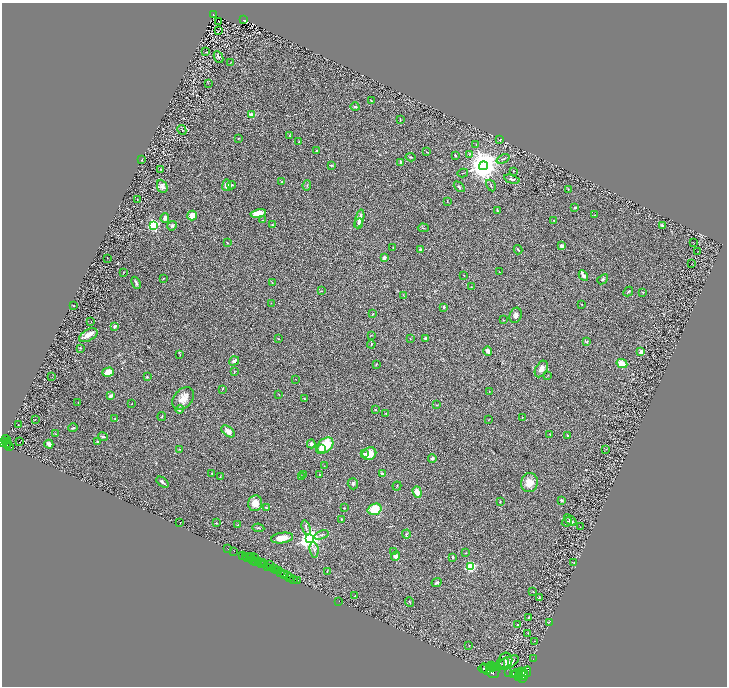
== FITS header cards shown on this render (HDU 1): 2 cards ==
NAXIS1  =                 1449
NAXIS2  =                 1368

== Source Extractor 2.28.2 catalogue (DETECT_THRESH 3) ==
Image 1449 x 1368 px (HDU 1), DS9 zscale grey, zoomed out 1/2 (1 PNG px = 2 x 2 image px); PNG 729 x 688 px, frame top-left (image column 1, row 1367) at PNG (2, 3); each listed source drawn as its Kron ellipse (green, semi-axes under 4 px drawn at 4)
Background 0.645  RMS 0.03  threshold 0.0914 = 3 sigma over >= 5 px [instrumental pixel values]
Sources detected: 291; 43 cannot appear on this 1/2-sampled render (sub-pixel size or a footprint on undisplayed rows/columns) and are neither listed nor drawn; the other 248 listed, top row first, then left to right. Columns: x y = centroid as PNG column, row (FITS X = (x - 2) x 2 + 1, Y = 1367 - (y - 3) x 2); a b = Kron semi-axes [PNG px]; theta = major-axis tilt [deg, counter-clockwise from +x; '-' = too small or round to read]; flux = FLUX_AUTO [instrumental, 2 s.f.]
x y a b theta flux
213 14 3 2 - 80
244 20 3 2 - 71
218 21 2 1 - 2.5
218 31 2 1 - 31
206 52 2 2 - 54
218 57 6 4 -64 11
231 62 3 2 - 2.5
208 83 3 2 - 2.1
371 100 2 2 - 8.5
355 107 4 3 - 8.4
252 115 2 2 - 130
400 119 4 2 - 4.1
182 130 5 2 - 3.1
290 135 2 2 - 2.5
238 138 3 2 - 2.5
499 140 4 2 - 2.7
299 141 2 1 - 2.1
476 145 4 2 - 3.3
317 150 3 2 - 5
427 152 3 2 - 3.3
469 154 4 2 - 3.5
455 155 3 2 - 6.3
411 157 5 2 - 5.1
503 159 7 2 23 5.2
142 160 3 2 - 2.7
400 162 3 2 - 12
332 165 4 2 - 5.1
483 166 4 4 - 13000
160 169 4 1 - 1.6
514 171 2 2 - 5.5
463 173 5 2 - 3.4
512 179 8 3 -15 14
282 182 3 2 - 2.8
227 185 6 4 83 30
231 185 4 3 - 7.3
307 185 5 2 - 5.1
491 185 6 1 -62 4.2
162 186 7 5 -65 23
459 187 6 3 -44 7.3
568 190 2 2 - 2.4
137 200 4 1 - 1.9
447 202 3 2 - 2.8
575 207 3 3 - 8.3
497 210 4 2 - 5
258 213 8 4 11 70
192 215 5 4 - 56
594 215 2 1 - 3.2
165 218 4 4 - 20
359 219 9 3 75 45
263 220 3 1 - 2.1
554 220 2 2 - 7.4
359 223 5 2 - 11
154 225 3 3 - 1100
273 225 4 2 - 5
662 225 2 2 - 37
172 226 5 4 - 11
423 228 5 2 - 4.2
227 243 2 1 - 3.8
694 243 2 1 - 1.5
561 246 2 2 - 71
393 247 4 2 - 3.3
421 250 3 2 - 15
518 250 5 2 - 4.8
698 251 2 1 - 18
107 258 2 1 - 1.3
384 258 4 3 - 16
691 263 2 1 - 34
124 272 4 2 - 2.7
500 272 2 2 - 2.2
464 275 2 1 - 2.1
583 275 5 2 - 43
163 278 3 2 - 3
603 279 6 3 40 8.2
136 283 6 4 -66 10
272 283 2 2 - 2.4
471 287 2 2 - 2.4
321 291 3 2 - 4.1
628 292 5 2 - 6.2
643 292 2 2 - 3.6
404 295 4 2 - 3.2
271 303 2 2 - 2
582 304 2 1 - 2.1
74 306 2 2 - 4.3
443 307 3 3 - 7
372 314 2 2 - 4.9
516 315 8 6 71 24
503 320 2 2 - 2.2
91 322 2 1 - 1.9
115 326 2 2 - 36
88 335 10 5 29 36
371 335 3 2 - 2.6
425 338 2 2 - 26
278 339 2 2 - 2.2
410 339 2 2 - 1.7
586 342 4 3 - 5.4
371 344 4 3 - 6.2
80 348 3 2 - 5
488 351 4 3 - 20
641 352 4 3 - 30
180 355 2 2 - 1.8
234 361 5 4 - 21
622 363 5 4 - 65
376 364 2 2 - 8
541 369 9 5 61 33
108 372 6 4 17 65
234 372 3 2 - 3.4
548 375 2 2 - 2.4
52 377 2 1 - 1.1
147 377 2 2 - 7.8
296 379 2 1 - 1.4
222 389 3 2 - 2.3
489 392 2 1 - 1.4
279 394 3 2 - 2.3
111 396 4 2 - 22
183 398 13 9 48 58
304 398 3 3 - 3.4
78 402 2 2 - 1.8
132 403 2 1 - 1.6
437 405 2 2 - 7
179 409 4 3 - 14
375 410 3 2 - 3.3
386 414 3 2 - 3
162 416 4 2 - 4.1
522 418 2 2 - 2.4
35 419 2 1 - 1.7
115 419 3 2 - 3.2
488 420 3 2 - 2
18 425 2 1 - 1.4
73 428 5 3 - 11
228 431 7 4 -40 39
56 434 3 2 - 3.7
550 435 3 2 - 2.9
567 436 3 2 - 2.7
103 437 5 3 - 10
6 440 4 3 - 620
6 442 4 2 - 710
20 442 2 1 - 2.9
97 442 4 3 - 6.5
3 443 2 2 - 1000
7 443 3 1 - 130
49 444 4 3 - 25
311 444 4 3 - 14
7 445 2 2 - 290
325 446 10 6 41 190
9 447 3 2 - 340
322 448 3 2 - 64
179 449 3 2 - 2.8
606 449 2 1 - 1.7
364 454 3 3 - 4.1
369 454 7 6 - 70
432 458 4 3 - 11
324 466 2 1 - 1.9
212 473 2 2 - 4.7
304 474 3 2 - 3.8
319 474 2 2 - 3.9
382 474 4 3 - 15
301 476 3 3 - 6.3
220 477 3 2 - 2.4
162 482 7 2 -40 13
529 483 9 8 - 70
353 484 5 5 - 12
397 486 4 2 - 3.2
417 492 6 3 -72 50
561 500 3 3 - 12
500 501 3 2 - 4.2
255 503 8 7 - 62
266 508 3 2 - 5.3
344 508 2 2 - 3.2
375 509 7 5 18 150
341 519 2 2 - 3.9
570 520 7 3 -37 14
567 522 5 2 - 9.2
180 523 2 1 - 18
216 523 2 2 - 2.7
238 525 3 2 - 3.9
580 527 2 1 - 1.6
258 528 6 3 -10 5.5
306 528 8 3 -73 9.6
406 534 5 3 - 6.4
321 535 7 2 20 8
282 538 11 5 9 69
310 539 4 3 - 5000
227 549 2 1 - 12
314 550 8 3 -81 13
234 551 3 2 - 82
394 552 3 3 - 4.8
466 553 2 2 - 2.6
242 555 2 2 - 1200
245 556 3 2 - 79
252 556 2 1 - 25
396 556 5 4 - 26
248 557 3 2 - 120
453 557 4 3 - 6.7
254 558 2 2 - 37
253 560 4 2 - 68
259 561 2 1 - 560
256 562 2 2 - 660
574 562 2 2 - 3.2
263 563 2 2 - 270
262 565 4 1 - 470
264 565 3 2 - 380
269 565 2 2 - 700
470 567 3 3 - 620
268 568 3 2 - 560
275 569 3 2 - 1000
276 570 3 1 - 320
278 571 3 2 - 720
327 571 4 2 - 2.7
280 572 4 1 - 78
284 575 3 2 - 1000
287 575 2 2 - 1000
290 577 3 2 - 840
294 580 4 2 - 100
297 581 2 1 - 57
437 582 5 3 - 8.5
533 591 2 2 - 3.2
355 596 2 2 - 3.2
539 598 3 2 - 2.6
339 601 2 1 - 110
409 602 5 2 - 3.7
528 617 3 2 - 2.9
549 622 2 1 - 1.3
517 625 3 2 - 3.4
528 633 2 2 - 1.8
535 641 2 1 - 2
469 645 2 1 - 2.1
533 659 2 1 - 15
505 661 8 6 74 24
500 663 2 1 - 1.5
508 663 11 5 26 28
503 664 6 4 42 10
491 666 3 2 - 1900
493 667 4 2 - 3200
496 667 2 1 - 670
489 668 3 2 - 1900
483 669 5 2 - 3700
486 669 6 3 -57 9500
521 671 3 2 - 1400
493 672 6 6 - 6000
509 672 2 1 - 240
524 672 4 3 - 3600
527 672 5 3 - 1600
520 673 3 2 - 2100
514 674 3 2 - 3500
516 674 5 3 - 8000
518 676 3 2 - 2600
524 676 4 2 - 2600
523 678 3 2 - 2600
At the frame edge (FLAGS 8, measured only in part): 1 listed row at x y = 3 443
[43 sub-pixel or undisplayed-footprint detections neither listed nor drawn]